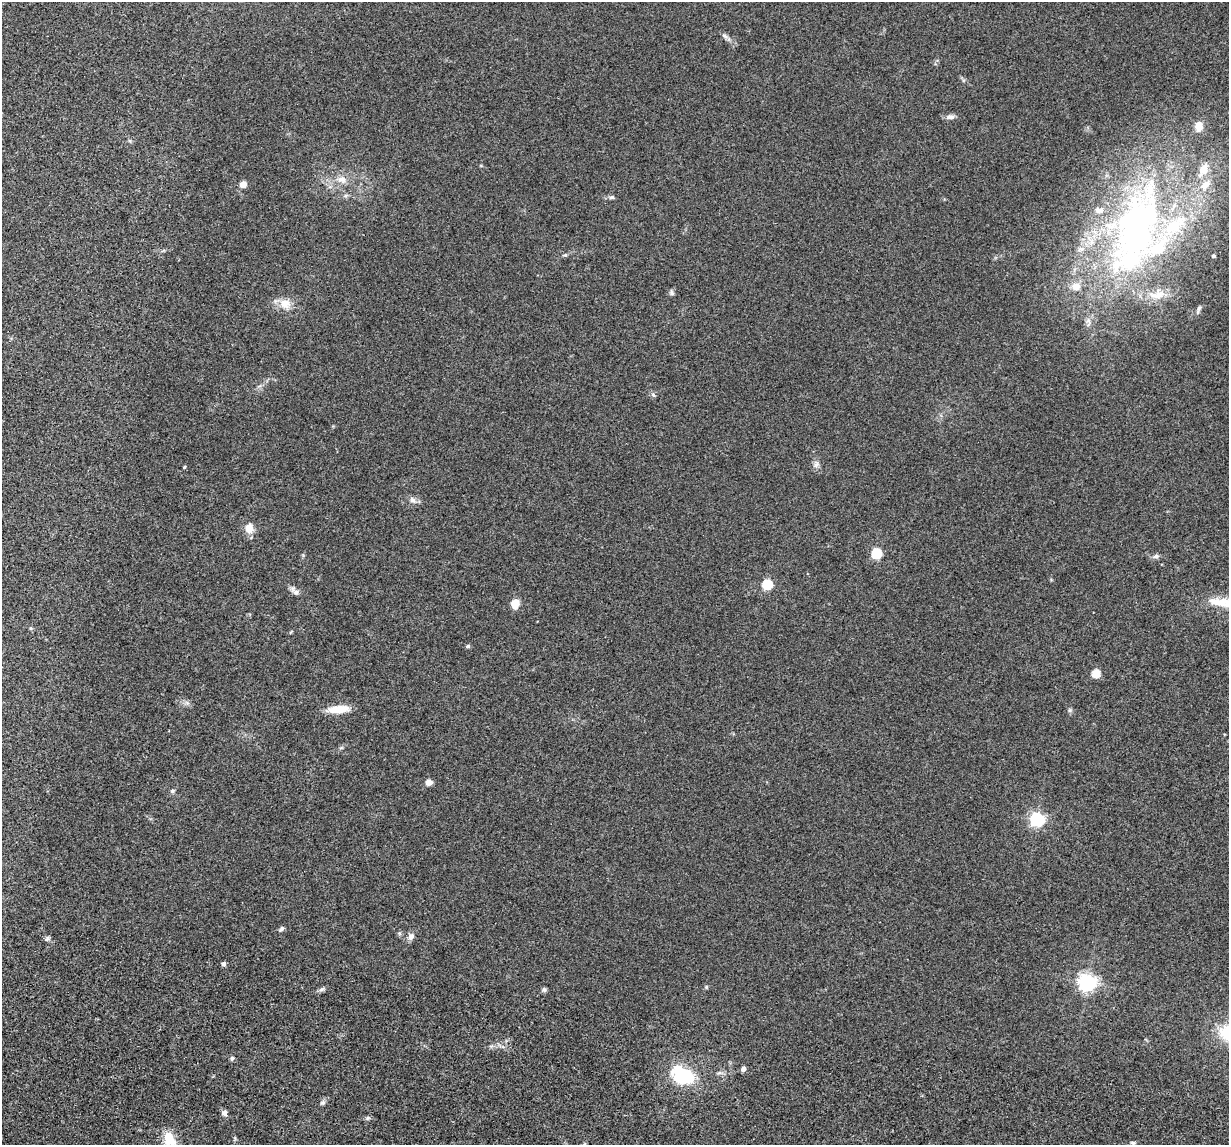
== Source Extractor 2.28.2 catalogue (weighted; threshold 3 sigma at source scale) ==
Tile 7 of 4 x 4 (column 3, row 2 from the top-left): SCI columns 2486-3712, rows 2523-3665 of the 4974 x 5163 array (HDU 1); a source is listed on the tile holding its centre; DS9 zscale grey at full resolution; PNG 1231 x 1147 px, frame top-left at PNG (2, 2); no overlay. Shown black and unused: <1% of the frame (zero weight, under 3 of 5 exposures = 6% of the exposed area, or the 3 px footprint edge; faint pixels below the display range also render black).
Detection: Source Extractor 2.28.2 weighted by HDU 2 'WHT'; one run over the whole footprint, this tile lists its part. Background 0.0377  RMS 0.0053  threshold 0.0237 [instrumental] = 3 sigma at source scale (4.5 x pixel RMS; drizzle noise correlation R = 1.50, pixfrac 1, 0.05/0.05 arcsec/px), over >= 5 px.
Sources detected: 61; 3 inside a brighter object's white glare — not listed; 10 inside a brighter listed object's ellipse — not listed separately; the other 48 listed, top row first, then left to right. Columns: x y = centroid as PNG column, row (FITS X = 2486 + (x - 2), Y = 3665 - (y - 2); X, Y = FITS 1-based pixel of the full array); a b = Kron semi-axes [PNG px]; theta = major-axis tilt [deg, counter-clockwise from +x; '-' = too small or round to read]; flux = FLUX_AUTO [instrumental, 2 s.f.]
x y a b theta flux
725 36 9 5 -37 1.4
950 117 12 6 4 2.2
1198 126 13 11 74 5
342 179 12 9 -3 4.2
243 184 5 4 - 8.2
346 195 6 4 18 0.87
612 197 7 5 13 1
1137 228 125 63 71 220
565 255 6 4 41 0.69
1213 256 4 4 - 1
671 293 7 6 - 1.1
285 304 13 12 - 6.4
1198 309 12 4 70 1.3
653 395 7 4 -46 0.85
816 464 9 7 73 2
184 467 4 3 - 0.54
412 500 10 7 -44 2
249 528 6 5 - 10
876 553 5 5 - 40
1156 556 8 5 11 1.4
767 584 5 5 - 38
296 592 8 8 - 1.7
1220 602 47 14 -13 15
515 603 12 9 77 4.8
31 628 5 3 - 0.54
468 646 5 5 - 1.1
1096 674 5 5 - 17
338 709 23 8 6 9.6
1070 710 7 4 71 0.79
428 782 6 5 - 4
172 791 7 5 17 0.9
1037 819 6 6 - 110
281 929 8 5 50 1.1
411 936 10 8 59 2.2
47 939 7 4 36 0.86
223 964 4 4 - 1.7
1087 982 6 6 - 210
706 987 6 3 72 0.56
322 989 10 4 30 1.2
544 990 6 5 - 1
232 1058 5 4 - 1.4
743 1069 4 4 - 3.3
683 1078 16 11 51 12
323 1102 7 6 - 1.2
224 1113 8 6 -47 1.7
367 1118 6 4 89 0.76
169 1139 16 11 -63 10
1133 1143 8 5 -13 0.96
Isophote crosses this tile's border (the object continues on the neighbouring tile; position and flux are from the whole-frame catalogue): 2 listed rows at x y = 1220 602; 169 1139